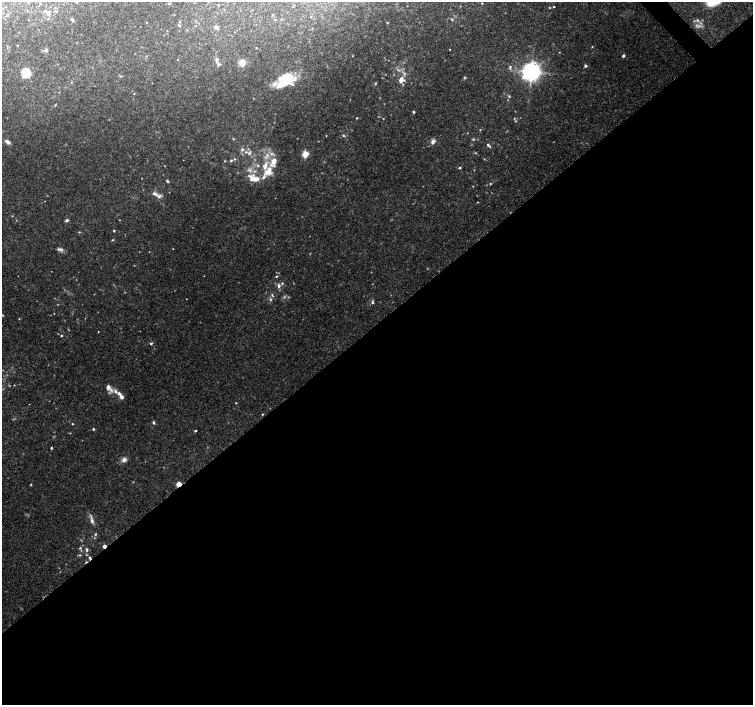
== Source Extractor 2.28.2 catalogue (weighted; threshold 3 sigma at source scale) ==
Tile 15 of 4 x 4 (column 3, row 4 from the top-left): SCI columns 3014-4515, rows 214-1619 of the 6018 x 5986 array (HDU 1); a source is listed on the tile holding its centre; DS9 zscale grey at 2 x 2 block average (1 PNG px = mean of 2 x 2 image px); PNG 755 x 707 px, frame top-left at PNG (2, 2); no overlay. Shown black and unused: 54% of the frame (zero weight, under 3 of 4 exposures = <1% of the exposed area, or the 3 px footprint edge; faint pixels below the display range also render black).
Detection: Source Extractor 2.28.2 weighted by HDU 2 'WHT'; one run over the whole footprint, this tile lists its part. Background 0.0896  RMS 0.0054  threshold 0.0243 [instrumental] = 3 sigma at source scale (4.5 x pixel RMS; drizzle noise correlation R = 1.50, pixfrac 1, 0.0396/0.0396 arcsec/px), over >= 5 px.
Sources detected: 134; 7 too faint to see at this stretch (2 x 2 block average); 1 cosmic-ray / hot-pixel residue — not listed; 15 inside a brighter listed object's ellipse — not listed separately; the other 111 listed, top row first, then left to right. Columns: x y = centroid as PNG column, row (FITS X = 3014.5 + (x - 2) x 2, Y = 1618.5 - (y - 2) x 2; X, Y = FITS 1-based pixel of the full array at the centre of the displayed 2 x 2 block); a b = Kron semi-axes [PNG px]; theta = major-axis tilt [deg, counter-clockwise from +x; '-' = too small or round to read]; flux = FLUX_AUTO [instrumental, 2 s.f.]
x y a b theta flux
77 2 3 3 - 2
169 3 3 3 - 1.3
482 3 3 2 - 0.79
218 5 4 2 - 0.56
293 6 6 2 56 0.84
554 7 2 2 - 2
549 8 3 2 - 0.71
46 11 5 3 - 2.1
57 11 3 2 - 0.79
48 14 5 3 - 2.7
272 15 3 2 - 0.91
311 17 2 2 - 0.76
452 19 3 3 - 1.2
72 20 5 3 - 2.1
697 20 5 4 - 2.5
195 21 3 2 - 0.88
387 22 3 2 - 0.87
179 25 3 3 - 1.4
699 26 6 3 21 2.9
216 27 5 4 - 4
17 45 2 2 - 0.66
592 47 2 2 - 0.64
256 48 2 2 - 0.7
450 49 2 2 - 0.6
46 50 5 3 - 2.1
559 52 2 2 - 0.6
146 56 3 2 - 0.61
623 56 4 3 - 2.2
217 59 4 4 - 3.4
177 60 2 2 - 0.51
242 63 7 7 - 9.8
218 64 3 3 - 4.3
585 66 3 3 - 2.9
510 67 5 3 - 2.2
398 70 3 3 - 1.2
531 72 5 5 - 870
26 73 9 8 - 24
401 78 7 6 - 6.5
286 79 20 15 15 40
71 82 2 2 - 0.61
375 83 3 2 - 1.1
59 92 2 2 - 0.51
134 94 2 2 - 0.65
509 96 4 3 - 1.4
55 104 4 2 - 0.73
413 112 2 2 - 2.1
357 118 2 2 - 0.94
383 118 2 2 - 0.52
514 118 3 2 - 0.9
480 130 2 2 - 0.63
343 135 3 3 - 1.1
326 136 3 2 - 0.58
233 139 3 2 - 0.96
473 139 3 3 - 1.3
433 141 8 5 52 4.6
8 142 6 3 -33 5.3
488 145 4 3 - 2.3
242 149 4 4 - 2.7
249 153 5 3 - 2.7
305 154 3 3 - 52
267 155 6 5 - 4.9
235 159 3 3 - 1.3
231 160 3 3 - 1.5
225 161 3 2 - 0.76
258 166 4 3 - 1.5
460 167 3 3 - 1.4
268 171 15 10 47 19
252 179 12 6 -72 8.4
167 181 4 2 - 1.7
490 184 3 2 - 0.96
473 186 2 2 - 0.52
154 194 12 4 -30 5.1
477 202 2 2 - 0.63
12 216 2 2 - 0.63
66 220 4 3 - 2.7
119 220 2 2 - 0.47
114 231 2 2 - 1.4
79 232 3 2 - 0.94
113 240 3 2 - 0.95
60 249 9 4 -12 3.6
173 249 2 2 - 0.5
276 276 3 2 - 1.1
282 283 4 3 - 1.4
279 286 6 4 -81 3.6
272 295 6 3 -56 1.9
186 299 2 2 - 0.51
270 299 4 4 - 2.1
372 302 4 3 - 2.2
2 315 3 2 - 0.87
98 332 2 2 - 0.58
61 335 3 2 - 1.3
151 343 4 3 - 1.7
108 387 9 4 -49 9.3
115 391 8 4 -54 4.5
121 397 6 4 -41 4.9
236 403 2 2 - 0.75
262 414 2 2 - 0.84
154 423 4 3 - 1.7
72 424 2 2 - 0.88
93 429 3 3 - 1.5
195 431 3 2 - 1.4
51 448 3 2 - 1.2
124 460 8 6 48 5.2
179 484 5 4 - 7.8
92 520 15 4 -80 5.4
95 534 3 3 - 1.3
104 546 3 2 - 5.7
80 548 3 3 - 1.4
87 550 6 3 -77 2.3
80 555 3 3 - 1.2
90 558 4 3 - 1.9
Overlapping masked pixels (flux is a lower limit): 3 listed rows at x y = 179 484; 104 546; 90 558
Isophote crosses this tile's border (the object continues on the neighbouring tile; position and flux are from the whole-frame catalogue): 1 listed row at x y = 77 2
Diffuse or blended objects may show on this block-average render without a row.